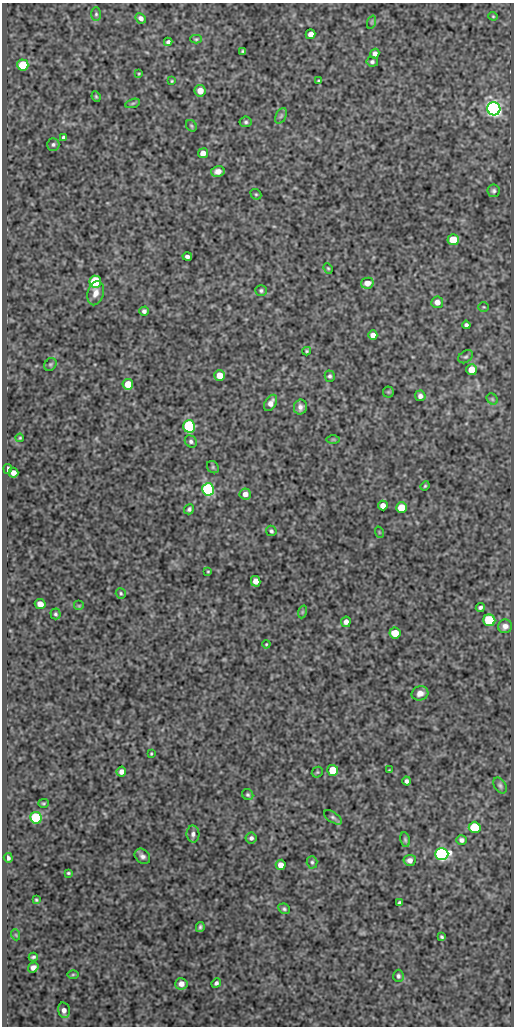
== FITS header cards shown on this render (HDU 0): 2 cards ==
NAXIS1  =                  512
NAXIS2  =                 1024

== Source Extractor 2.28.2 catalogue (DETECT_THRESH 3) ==
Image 512 x 1024 px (HDU 0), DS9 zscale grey, 1 PNG px = 1 image px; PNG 516 x 1028 px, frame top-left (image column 1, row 1024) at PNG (2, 3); each listed source drawn as its Kron ellipse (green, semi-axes under 4 px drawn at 4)
Background 80.5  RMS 0.5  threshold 1.49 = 3 sigma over >= 5 px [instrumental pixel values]
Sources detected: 116; all 116 listed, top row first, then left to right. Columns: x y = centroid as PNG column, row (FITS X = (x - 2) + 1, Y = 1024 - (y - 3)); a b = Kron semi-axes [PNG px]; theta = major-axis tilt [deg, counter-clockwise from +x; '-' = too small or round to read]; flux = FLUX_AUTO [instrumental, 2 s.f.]
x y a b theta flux
96 14 7 5 90 61
493 16 4 4 - 37
141 18 6 4 -45 120
372 22 7 4 71 44
311 34 5 4 - 210
196 39 6 4 0 45
168 42 4 4 - 82
243 51 3 3 - 44
375 54 5 4 - 130
372 62 6 5 - 70
23 65 5 5 - 1400
139 74 4 3 - 33
172 81 3 2 - 31
319 81 4 3 - 43
200 91 5 5 - 350
96 96 5 3 - 41
133 103 8 3 19 48
494 109 6 6 - 15000
281 116 8 5 64 79
246 122 6 5 - 67
191 126 6 5 - 48
64 138 4 3 - 75
53 144 6 6 - 76
203 153 5 5 - 250
218 171 7 5 13 190
493 191 6 6 - 81
256 194 6 5 - 48
453 240 6 5 - 920
187 257 5 4 - 97
328 268 5 4 - 42
95 282 6 6 - 2900
367 283 6 5 - 270
261 291 5 5 - 62
96 293 12 8 75 240
437 302 6 6 - 220
484 307 5 4 - 39
144 311 5 4 - 92
466 325 4 4 - 89
373 335 5 4 - 220
307 351 4 3 - 42
466 357 8 5 36 72
50 364 7 5 51 56
472 370 5 5 - 460
220 375 5 5 - 470
330 376 6 5 - 67
128 384 5 5 - 580
388 392 5 5 - 37
420 396 5 5 - 130
492 399 6 5 - 48
271 403 9 5 61 200
300 407 7 6 - 150
189 426 6 6 - 5100
20 438 4 3 - 35
333 439 7 4 0 48
191 441 6 5 - 84
213 467 6 5 - 58
8 469 5 3 - 130
13 473 5 5 - 190
425 486 5 4 - 40
208 489 6 6 - 5900
245 494 5 5 - 210
383 506 5 5 - 230
401 508 5 5 - 850
189 509 5 5 - 75
271 531 5 5 - 65
379 532 6 3 -72 31
208 571 3 3 - 34
256 581 5 5 - 250
121 593 5 5 - 52
40 604 5 5 - 260
79 606 5 5 - 42
480 607 4 3 - 81
302 612 6 4 72 51
55 614 5 5 - 61
489 620 6 6 - 2100
346 622 5 5 - 180
505 626 7 6 - 170
395 633 5 5 - 690
266 644 4 3 - 29
420 693 8 7 - 210
151 754 3 2 - 32
333 770 5 5 - 920
389 770 3 2 - 23
121 772 5 4 - 170
317 772 6 5 - 43
407 781 4 4 - 89
500 785 9 5 -58 83
248 795 6 5 - 60
43 803 5 4 - 41
333 817 10 5 -34 86
36 818 6 6 - 3500
475 827 6 6 - 2100
193 834 8 6 -88 120
251 838 5 5 - 92
405 840 7 5 -78 62
462 840 5 5 - 110
442 854 7 6 - 8800
142 856 8 6 -44 130
8 858 5 4 - 93
410 860 6 5 - 160
312 862 6 5 - 68
281 865 5 5 - 240
68 873 3 3 - 42
36 900 3 3 - 40
400 903 4 4 - 93
284 909 6 5 - 59
200 927 5 3 - 72
16 935 5 3 - 31
442 937 4 3 - 54
33 957 4 3 - 61
33 967 5 4 - 140
73 974 6 4 1 40
398 976 6 5 - 72
216 983 5 4 - 82
181 984 6 5 - 200
64 1010 8 5 -76 140